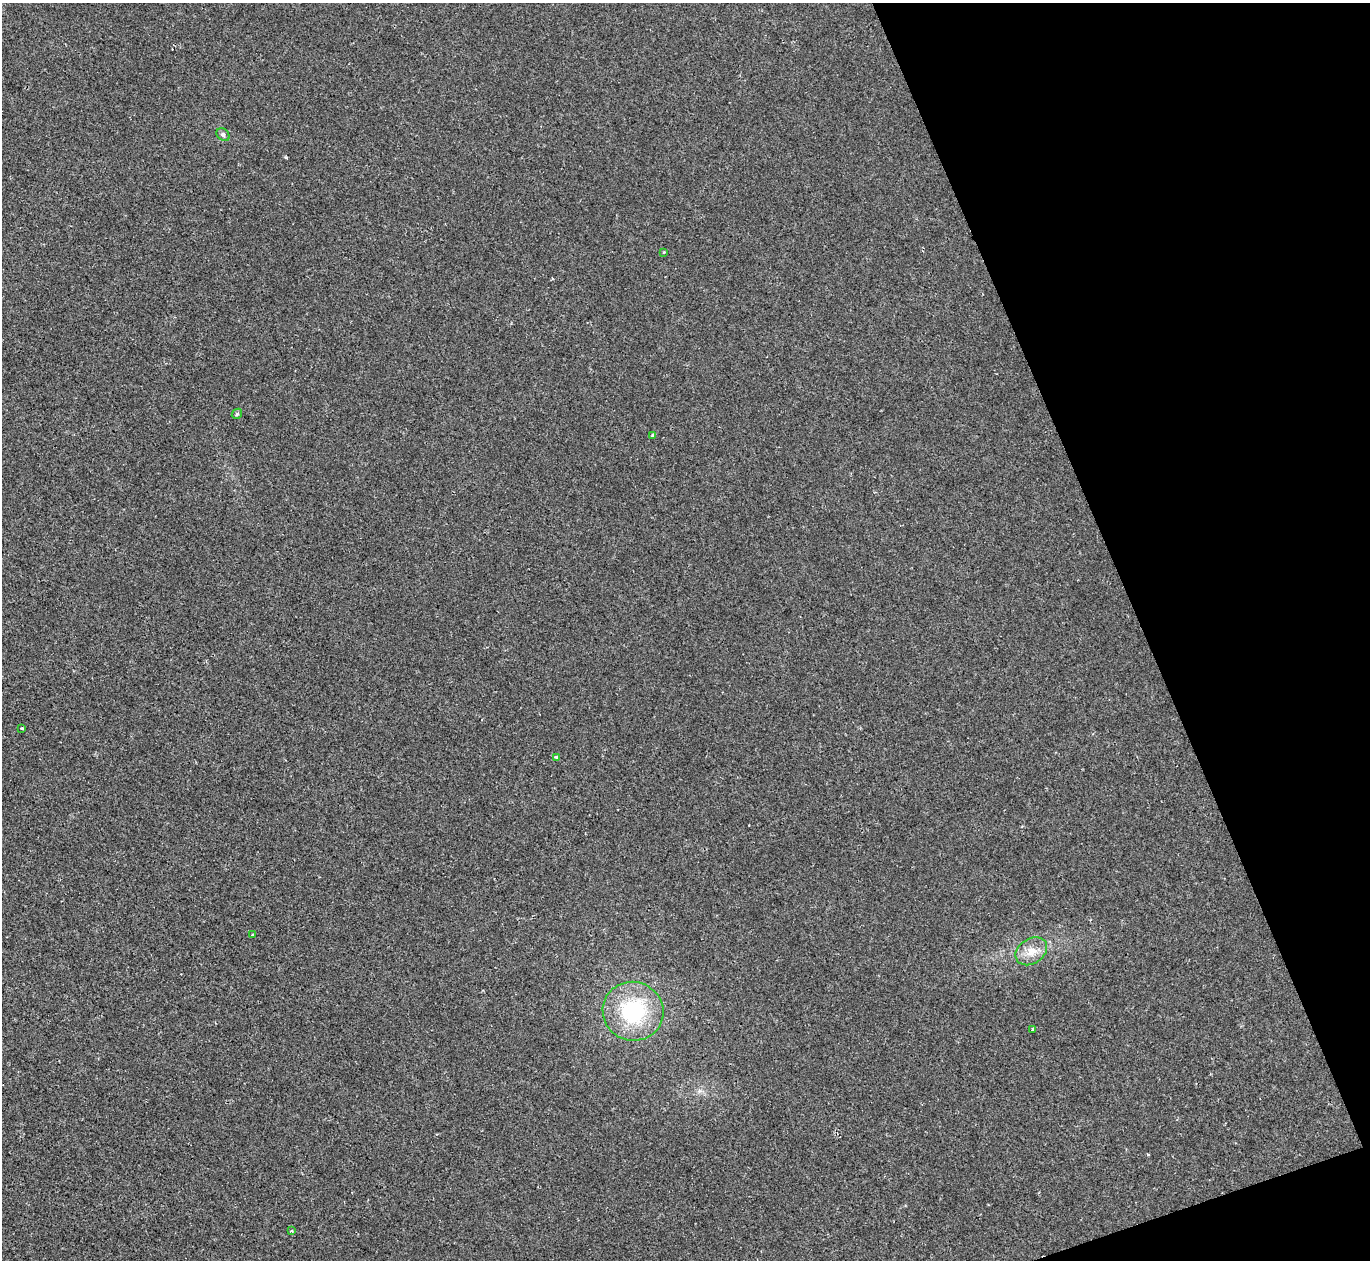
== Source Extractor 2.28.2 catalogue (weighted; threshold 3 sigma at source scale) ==
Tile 12 of 4 x 4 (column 4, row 3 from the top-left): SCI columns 4104-5471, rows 1407-2664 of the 5471 x 5459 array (HDU 1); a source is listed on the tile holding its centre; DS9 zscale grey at full resolution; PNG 1372 x 1262 px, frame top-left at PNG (2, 3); each listed source drawn as its Kron ellipse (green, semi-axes under 4 px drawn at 4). Shown black and unused: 18% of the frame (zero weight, under 2 of 3 exposures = <1% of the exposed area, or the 3 px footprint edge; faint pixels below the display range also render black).
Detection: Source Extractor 2.28.2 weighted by HDU 2 'WHT'; one run over the whole footprint, this tile lists its part. Background -4.43e-06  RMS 0.0032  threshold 0.0146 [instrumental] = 3 sigma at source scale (4.5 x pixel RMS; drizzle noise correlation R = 1.50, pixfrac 1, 0.05/0.05 arcsec/px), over >= 5 px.
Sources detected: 11; all 11 listed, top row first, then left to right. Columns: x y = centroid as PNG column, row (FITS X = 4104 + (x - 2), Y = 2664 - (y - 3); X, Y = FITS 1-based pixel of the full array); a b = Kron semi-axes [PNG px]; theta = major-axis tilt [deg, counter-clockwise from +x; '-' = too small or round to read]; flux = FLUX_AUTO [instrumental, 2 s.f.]
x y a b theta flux
223 135 7 5 -42 0.8
664 252 4 3 - 0.24
237 414 5 4 - 0.47
653 435 4 3 - 0.42
22 728 3 2 - 0.58
557 757 3 3 - 1
253 935 4 3 - 0.37
1031 951 17 12 33 4.1
633 1011 30 29 - 25
1032 1029 3 2 - 0.32
291 1231 3 3 - 0.3